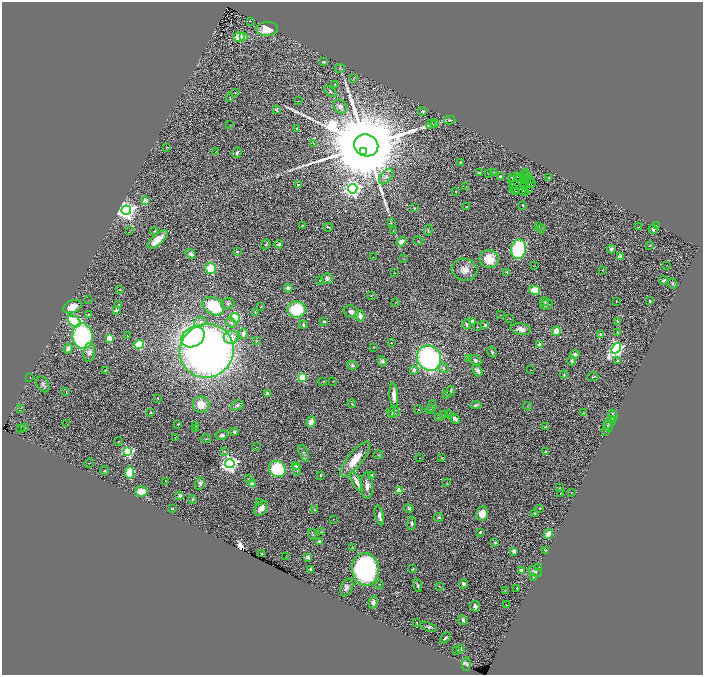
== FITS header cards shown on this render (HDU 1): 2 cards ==
NAXIS1  =                 1401
NAXIS2  =                 1346

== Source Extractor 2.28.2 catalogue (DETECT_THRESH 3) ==
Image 1401 x 1346 px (HDU 1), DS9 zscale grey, zoomed out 1/2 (1 PNG px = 2 x 2 image px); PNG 705 x 677 px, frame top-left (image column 1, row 1346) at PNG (2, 2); each listed source drawn as its Kron ellipse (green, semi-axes under 4 px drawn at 4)
Background 0.742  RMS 0.047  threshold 0.142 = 3 sigma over >= 5 px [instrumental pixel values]
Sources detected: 324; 31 cannot appear on this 1/2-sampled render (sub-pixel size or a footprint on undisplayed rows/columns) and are neither listed nor drawn; the other 293 listed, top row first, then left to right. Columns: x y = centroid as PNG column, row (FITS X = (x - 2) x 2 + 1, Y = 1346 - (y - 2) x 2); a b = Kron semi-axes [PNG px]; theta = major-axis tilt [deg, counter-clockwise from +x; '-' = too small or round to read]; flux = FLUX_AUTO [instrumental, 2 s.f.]
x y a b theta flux
250 21 2 1 - 2.8
267 29 11 7 2 200
244 36 2 2 - 6.8
239 37 6 4 0 140
324 62 4 3 - 9.8
340 69 5 2 - 9.5
354 78 3 2 - 5.4
335 85 3 2 - 5
330 92 7 3 -36 20
235 93 3 2 - 5.9
230 98 2 2 - 10
298 101 2 2 - 3.3
340 106 7 6 - 47
276 110 4 3 - 13
422 111 4 4 - 21
450 120 6 3 -2 12
431 124 5 2 - 10
435 124 4 4 - 12
230 125 2 1 - 2.1
297 129 4 2 - 11
313 143 4 1 - 3.4
366 145 12 11 - 260000
167 147 3 1 - 4.4
216 152 3 2 - 4.2
363 152 4 3 - 3400
237 153 5 3 - 19
460 162 4 3 - 7.8
494 172 2 2 - 4.5
480 173 3 2 - 9.7
489 173 2 2 - 4.1
524 175 7 2 74 13
528 175 4 2 - 30
386 176 9 5 49 36
518 176 2 1 - 6
526 176 3 1 - 5.1
500 177 4 3 - 18
512 178 3 1 - 16
517 178 3 2 - 4.8
524 178 3 1 - 2
548 178 3 2 - 4.8
512 180 2 1 - 1.7
524 180 3 1 - 1.7
530 181 2 1 - 2.5
522 183 2 1 - 4.4
532 183 2 1 - 2
298 185 2 2 - 37
524 185 3 1 - 1.1
466 187 2 2 - 3.8
513 187 3 1 - 5.1
353 189 4 4 - 4000
515 190 2 1 - 2.6
529 190 3 2 - 7.3
456 191 2 2 - 3.7
516 191 2 1 - 0.52
522 192 2 1 - 2.9
525 193 3 2 - 0.8
145 201 3 2 - 150
522 205 2 2 - 17
466 206 2 2 - 4.8
415 208 4 3 - 6.9
126 210 4 4 - 6900
391 223 4 2 - 7.5
303 225 2 1 - 2.4
656 225 3 2 - 5.8
538 226 3 2 - 4.2
328 227 5 2 - 10
639 227 2 2 - 4.3
541 229 5 3 - 9.4
653 229 4 3 - 17
129 230 2 1 - 1.9
393 230 3 2 - 4.8
428 230 5 3 - 9.1
154 231 4 3 - 7.5
158 239 12 5 42 160
418 241 5 2 - 3.9
401 242 5 4 - 76
266 244 5 3 - 13
279 244 4 3 - 18
650 246 3 2 - 6.7
519 249 9 7 79 1100
611 249 4 4 - 18
237 252 2 2 - 16
191 254 6 4 -37 32
373 257 2 1 - 3
620 257 2 2 - 150
403 259 3 2 - 3.3
489 259 10 9 - 180
667 265 2 1 - 35
534 266 2 2 - 2.8
211 268 6 5 - 410
465 270 13 11 -11 91
603 270 3 2 - 4
507 272 4 3 - 13
394 273 3 1 - 3.3
327 278 5 5 - 38
663 280 4 3 - 17
320 281 2 2 - 4.4
672 284 6 3 -51 14
288 288 4 4 - 34
120 290 2 2 - 6.9
535 290 5 4 - 190
371 296 3 2 - 4.9
89 300 2 1 - 2.5
545 301 4 3 - 21
616 301 3 2 - 5.7
650 301 3 2 - 11
396 302 3 2 - 3.8
228 303 6 5 - 19
119 304 2 2 - 5.4
546 304 6 4 27 27
213 306 12 8 -30 410
261 306 2 2 - 3.6
72 307 9 6 21 140
116 310 2 2 - 91
296 310 9 8 - 450
255 312 3 2 - 6.7
351 312 8 6 -26 51
88 315 4 3 - 14
500 315 2 1 - 2.5
360 316 6 4 -77 80
235 318 5 4 - 270
510 319 3 1 - 3.3
74 321 7 5 -40 380
324 321 3 2 - 18
472 321 3 2 - 27
618 321 4 3 - 10
200 322 6 4 24 24
231 323 6 4 -36 19
466 324 5 3 - 15
303 325 4 3 - 17
485 325 2 2 - 58
477 326 4 1 - 3.6
521 329 10 5 -10 66
556 331 5 4 - 130
617 332 4 3 - 11
243 334 5 4 - 18
600 334 2 2 - 29
82 336 13 10 -83 1500
127 336 3 2 - 4.3
193 337 12 9 33 2100
231 337 7 6 - 100
109 339 3 3 - 340
256 341 2 2 - 4.8
391 343 2 2 - 7.1
139 344 5 4 - 500
540 345 4 3 - 41
374 347 2 1 - 3.6
68 348 5 3 - 46
616 348 6 4 52 2600
207 351 27 26 - 6400
89 352 9 6 84 47
492 352 6 4 -60 16
575 354 5 4 - 18
429 358 13 11 -54 1800
468 359 4 2 - 5.9
475 360 6 5 - 22
382 361 5 4 - 33
572 361 5 4 - 14
617 361 3 3 - 10
352 365 5 5 - 20
443 368 6 4 -43 18
105 370 3 2 - 8.1
414 370 4 3 - 30
477 370 6 4 -58 29
530 370 2 2 - 2.8
564 375 4 3 - 8.3
30 377 2 2 - 3
302 377 3 3 - 640
593 377 5 2 - 7.1
333 381 3 2 - 3.4
323 382 3 2 - 6.5
43 384 8 6 -63 33
66 391 3 2 - 4
451 391 5 2 - 16
267 393 3 2 - 23
446 394 3 2 - 6.1
394 395 13 4 -87 87
158 398 3 3 - 5.5
352 404 4 2 - 7.5
201 405 8 8 - 140
237 405 6 5 - 24
476 405 5 3 - 19
432 406 6 2 80 7.4
527 406 4 2 - 5.1
21 408 2 2 - 4.1
419 410 2 2 - 3.7
430 410 4 2 - 5.3
151 412 2 2 - 14
393 412 6 5 - 24
583 413 2 2 - 6.2
391 414 3 3 - 5.6
449 414 4 2 - 7.9
444 415 3 2 - 6.6
613 415 6 3 -75 16
439 417 3 2 - 5.2
455 418 6 3 -47 35
612 420 4 3 - 7.3
311 422 6 4 73 74
610 423 7 4 43 17
66 424 2 1 - 3.7
178 424 3 2 - 8.4
196 425 2 1 - 4.5
608 426 6 3 -65 10
545 427 3 2 - 9.3
20 428 2 2 - 18
24 428 2 1 - 6.6
195 428 3 2 - 4.7
606 431 2 1 - 2.3
234 432 4 4 - 16
222 435 6 4 12 29
175 437 2 1 - 1.8
206 439 5 3 - 8.2
118 441 4 2 - 5.5
257 447 2 1 - 3.1
224 451 4 3 - 9.2
128 452 4 4 - 1200
545 452 4 2 - 14
304 453 9 4 -66 21
378 455 5 2 - 4.8
420 458 2 1 - 2.2
442 458 3 2 - 5.5
355 459 22 7 51 190
89 463 5 1 - 2.5
230 464 4 4 - 4400
296 465 2 2 - 110
277 469 9 7 -37 520
105 470 4 3 - 8.8
297 470 6 4 -74 19
130 473 6 4 81 440
321 475 2 2 - 12
372 475 2 2 - 32
249 478 3 2 - 4.2
166 481 2 2 - 3.6
357 482 11 3 -65 70
200 483 6 4 72 27
447 483 3 2 - 5.1
252 484 3 2 - 110
367 486 13 6 -89 67
559 488 3 2 - 4.9
141 491 6 5 - 110
399 491 3 2 - 250
571 492 2 1 - 2.4
561 493 3 2 - 4.2
180 496 2 2 - 100
192 499 4 3 - 11
259 503 3 3 - 10
261 508 8 5 54 66
409 508 5 3 - 18
539 508 2 2 - 7.7
172 509 2 2 - 20
314 510 4 2 - 5.1
535 513 3 3 - 8.2
482 514 7 6 - 120
379 515 10 3 -76 50
439 517 4 3 - 13
333 519 2 2 - 3.1
412 523 7 3 81 17
322 532 3 2 - 3.4
480 532 2 2 - 19
313 534 5 3 - 12
548 534 5 3 - 170
319 541 3 3 - 24
495 542 4 3 - 11
352 547 2 1 - 4
545 550 2 2 - 5
514 551 2 2 - 110
262 554 2 2 - 11
286 556 2 1 - 2.3
308 557 2 2 - 140
539 567 2 1 - 2.8
310 569 2 2 - 9.7
365 569 16 13 -85 2300
413 569 3 2 - 6.2
521 571 3 3 - 48
535 572 7 3 -30 31
533 577 3 2 - 6.4
379 584 2 2 - 3.6
464 584 4 4 - 22
417 585 7 2 -71 17
439 586 4 3 - 7.2
347 587 9 6 66 32
517 588 3 2 - 9.5
505 590 3 2 - 3.9
373 602 6 4 80 35
506 605 3 1 - 3.2
475 606 5 5 - 33
463 620 5 3 - 21
417 623 3 2 - 4.7
429 627 8 3 -17 24
445 638 6 3 44 15
460 649 4 3 - 14
457 650 2 2 - 3.9
466 664 6 4 86 16
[31 sub-pixel or undisplayed-footprint detections neither listed nor drawn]